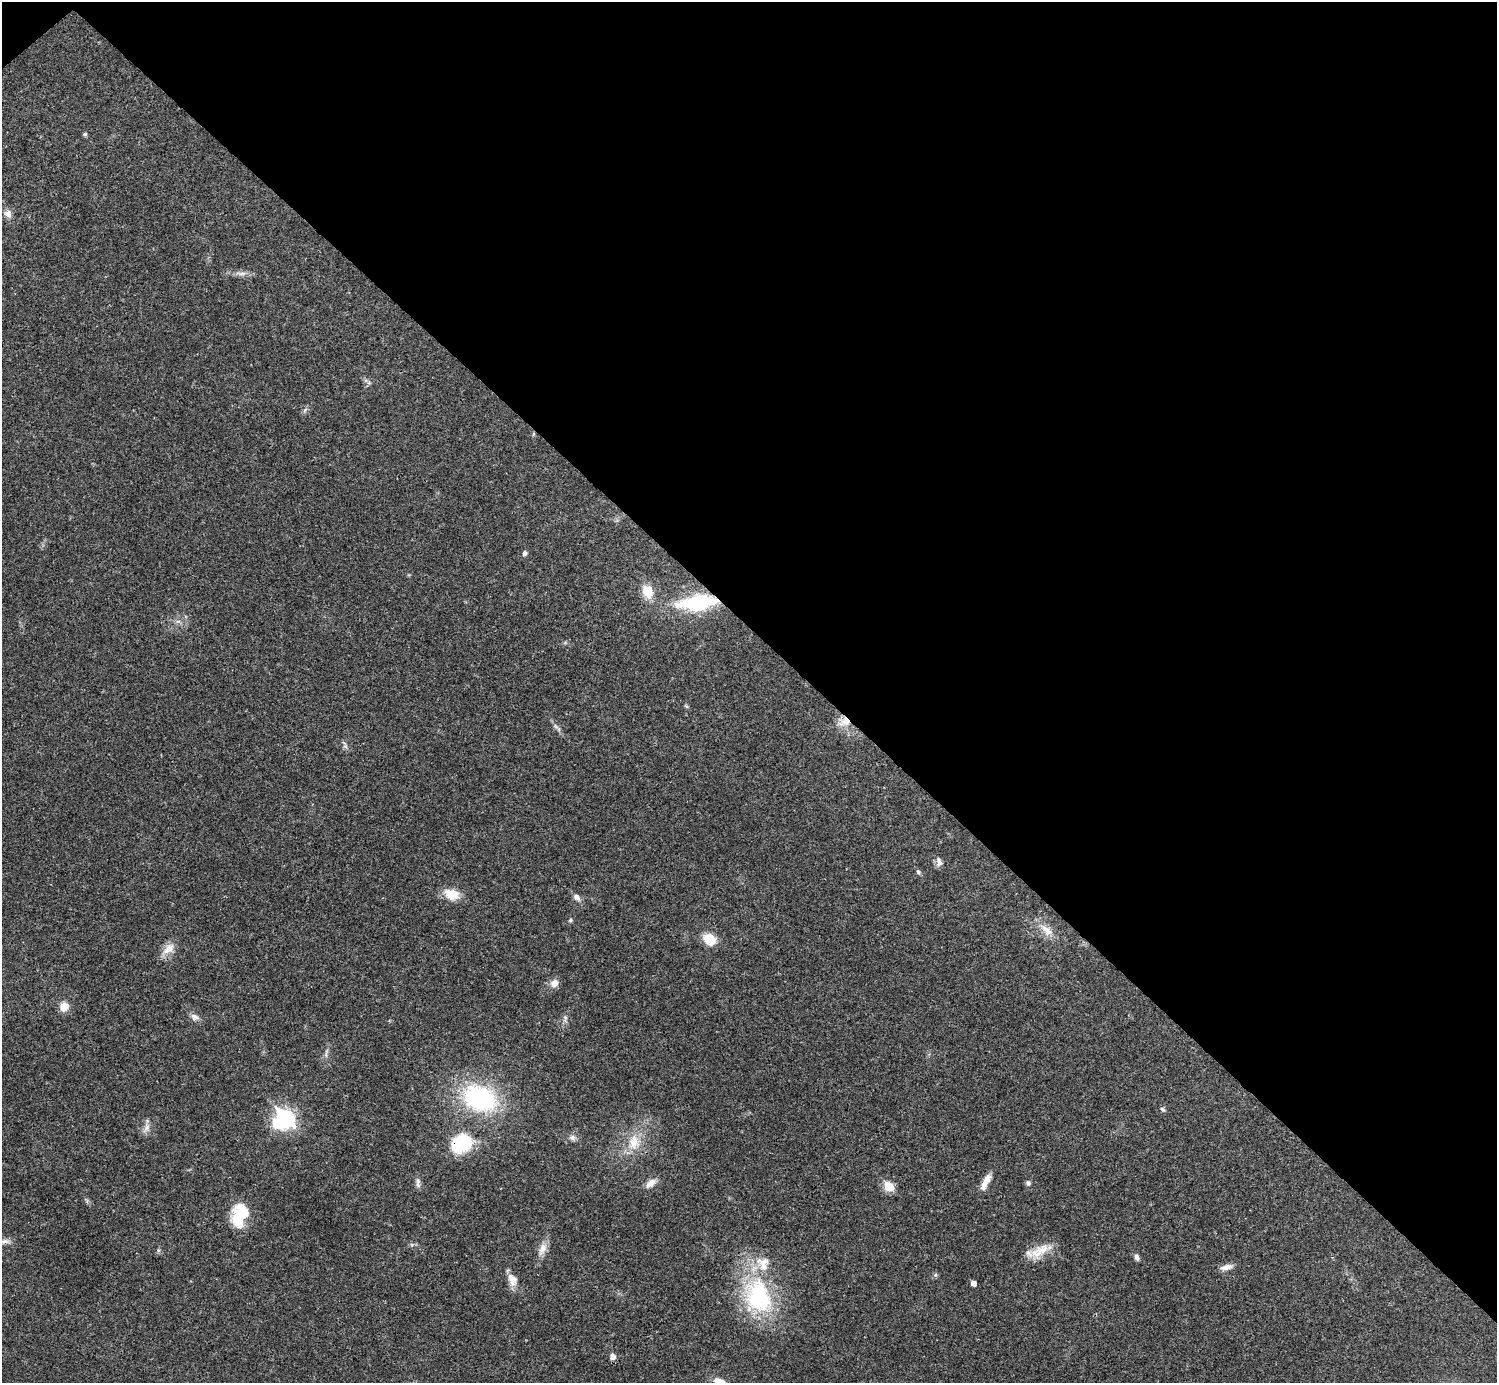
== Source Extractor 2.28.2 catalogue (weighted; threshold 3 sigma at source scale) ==
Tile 3 of 4 x 4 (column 3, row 1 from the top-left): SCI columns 2990-4484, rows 4302-5682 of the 5981 x 5981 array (HDU 1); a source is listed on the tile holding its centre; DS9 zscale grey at full resolution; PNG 1499 x 1385 px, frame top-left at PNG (2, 2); no overlay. Shown black and unused: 46% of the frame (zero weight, under 3 of 4 exposures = <1% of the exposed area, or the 3 px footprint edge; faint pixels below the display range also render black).
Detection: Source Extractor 2.28.2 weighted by HDU 2 'WHT'; one run over the whole footprint, this tile lists its part. Background 0.0211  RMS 0.0023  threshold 0.0102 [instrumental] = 3 sigma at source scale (4.5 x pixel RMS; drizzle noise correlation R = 1.50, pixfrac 1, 0.05/0.05 arcsec/px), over >= 5 px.
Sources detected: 55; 1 inside a brighter object's white glare — not listed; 3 inside a brighter listed object's ellipse — not listed separately; the other 51 listed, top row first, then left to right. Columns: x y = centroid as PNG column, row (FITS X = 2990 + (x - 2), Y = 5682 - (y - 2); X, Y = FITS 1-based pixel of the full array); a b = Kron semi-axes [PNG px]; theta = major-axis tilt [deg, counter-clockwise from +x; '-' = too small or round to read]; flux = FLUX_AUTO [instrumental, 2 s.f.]
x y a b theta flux
85 134 5 5 - 0.47
8 214 12 9 -42 1.4
241 273 18 6 -3 1.5
305 410 8 5 47 0.55
533 434 6 4 88 0.3
525 553 7 6 - 0.55
647 592 17 12 -67 4.2
697 602 51 18 7 19
178 621 7 4 1 0.59
686 706 6 4 -19 0.3
844 721 18 14 5 3.5
556 726 11 5 -40 0.82
344 743 13 3 -52 0.53
939 862 12 7 -82 1.1
918 872 7 6 - 0.47
452 894 20 13 -20 4.1
576 897 9 7 -43 1.2
570 920 6 4 25 0.35
1046 930 24 10 -42 3.2
709 939 15 11 -36 4.5
168 949 22 11 42 2.7
554 983 11 9 39 1.7
64 1007 11 10 - 2.5
195 1017 11 8 -20 1.3
565 1019 13 6 88 0.91
326 1053 16 4 78 0.85
480 1098 34 24 -23 34
1162 1109 7 5 -45 0.49
286 1118 9 7 -47 79
146 1128 16 8 68 1.5
573 1138 11 9 -15 1.1
634 1142 24 18 73 6.3
460 1145 25 24 - 11
986 1182 21 7 62 2.6
418 1183 15 6 -90 0.93
651 1183 16 8 36 1.9
1028 1183 6 6 - 0.63
889 1187 6 5 - 9
239 1215 27 17 77 8.7
3 1241 18 7 -2 1.3
542 1249 19 9 70 2.3
158 1250 6 4 -73 0.36
1042 1250 30 14 19 4.4
1136 1257 8 5 -60 0.87
1226 1267 16 7 13 1.5
935 1275 6 5 - 0.42
513 1280 16 11 -72 2.5
973 1283 5 4 - 1.3
758 1296 53 40 -70 27
612 1357 7 7 - 0.95
719 1381 16 8 -17 2
Overlapping masked pixels (flux is a lower limit): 4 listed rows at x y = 533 434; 697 602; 844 721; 460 1145
Isophote crosses this tile's border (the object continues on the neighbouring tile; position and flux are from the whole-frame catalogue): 2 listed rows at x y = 3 1241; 719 1381